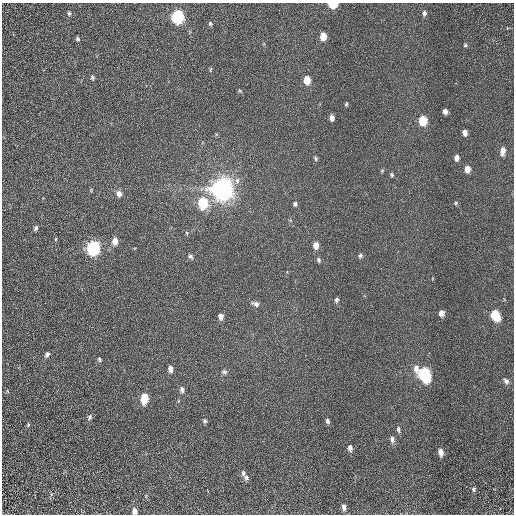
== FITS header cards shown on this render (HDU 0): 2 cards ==
NAXIS1  =                  512 / Required FITS header
NAXIS2  =                  512 / Required FITS header

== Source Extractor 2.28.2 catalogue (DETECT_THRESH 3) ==
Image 512 x 512 px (HDU 0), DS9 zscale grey, 1 PNG px = 1 image px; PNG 516 x 516 px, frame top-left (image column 1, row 512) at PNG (2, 3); no overlay
Background 1.41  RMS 0.66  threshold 1.99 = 3 sigma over >= 5 px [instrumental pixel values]
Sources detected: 64; all 64 listed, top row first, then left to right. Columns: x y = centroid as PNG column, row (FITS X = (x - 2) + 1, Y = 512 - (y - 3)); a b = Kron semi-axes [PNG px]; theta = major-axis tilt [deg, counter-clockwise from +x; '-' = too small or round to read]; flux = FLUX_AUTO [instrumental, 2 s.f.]
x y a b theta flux
333 4 6 4 -4 1600
69 13 5 4 - 71
424 13 6 5 - 120
177 17 7 6 - 7600
210 24 6 5 - 72
323 37 6 5 - 640
77 39 5 5 - 79
465 45 6 4 75 64
210 69 7 3 71 47
92 78 5 5 - 79
307 80 7 5 -84 690
240 91 5 4 - 52
346 104 5 4 - 57
445 112 5 4 - 160
332 118 5 4 - 200
423 121 6 5 - 1600
465 133 5 4 - 240
503 151 10 5 84 290
316 158 6 4 -57 71
456 158 6 5 - 190
467 169 6 5 - 370
392 175 5 4 - 68
237 181 9 6 -90 180
223 189 8 7 - 55000
119 194 7 6 - 250
203 203 7 6 - 3000
456 203 5 4 - 52
295 204 6 5 - 110
36 228 6 4 66 100
187 233 5 3 - 46
56 239 5 3 - 38
115 241 7 5 90 420
316 245 7 5 -89 380
93 248 7 6 - 9400
360 255 6 5 - 92
190 256 6 5 - 84
319 260 6 5 - 93
336 300 6 5 - 100
256 304 10 6 -23 160
441 313 6 6 - 210
495 315 8 6 -64 1800
221 317 6 5 - 230
47 354 6 5 - 130
99 359 6 5 - 74
170 369 7 5 -89 220
416 369 10 7 -85 270
224 372 8 6 -18 110
424 374 9 6 -72 7000
506 381 9 6 -48 150
182 390 8 6 -83 150
144 398 8 5 83 1100
90 417 8 6 68 110
205 421 6 5 - 79
327 421 6 4 -72 110
28 425 5 4 - 60
398 429 9 4 -83 110
392 439 9 6 -72 170
350 448 8 6 -84 180
441 452 7 5 -78 280
243 473 8 5 -84 100
246 477 8 6 -88 130
474 489 6 5 - 88
344 507 8 5 -78 210
134 511 6 5 - 260
At the frame edge (FLAGS 8, measured only in part): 2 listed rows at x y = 333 4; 134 511